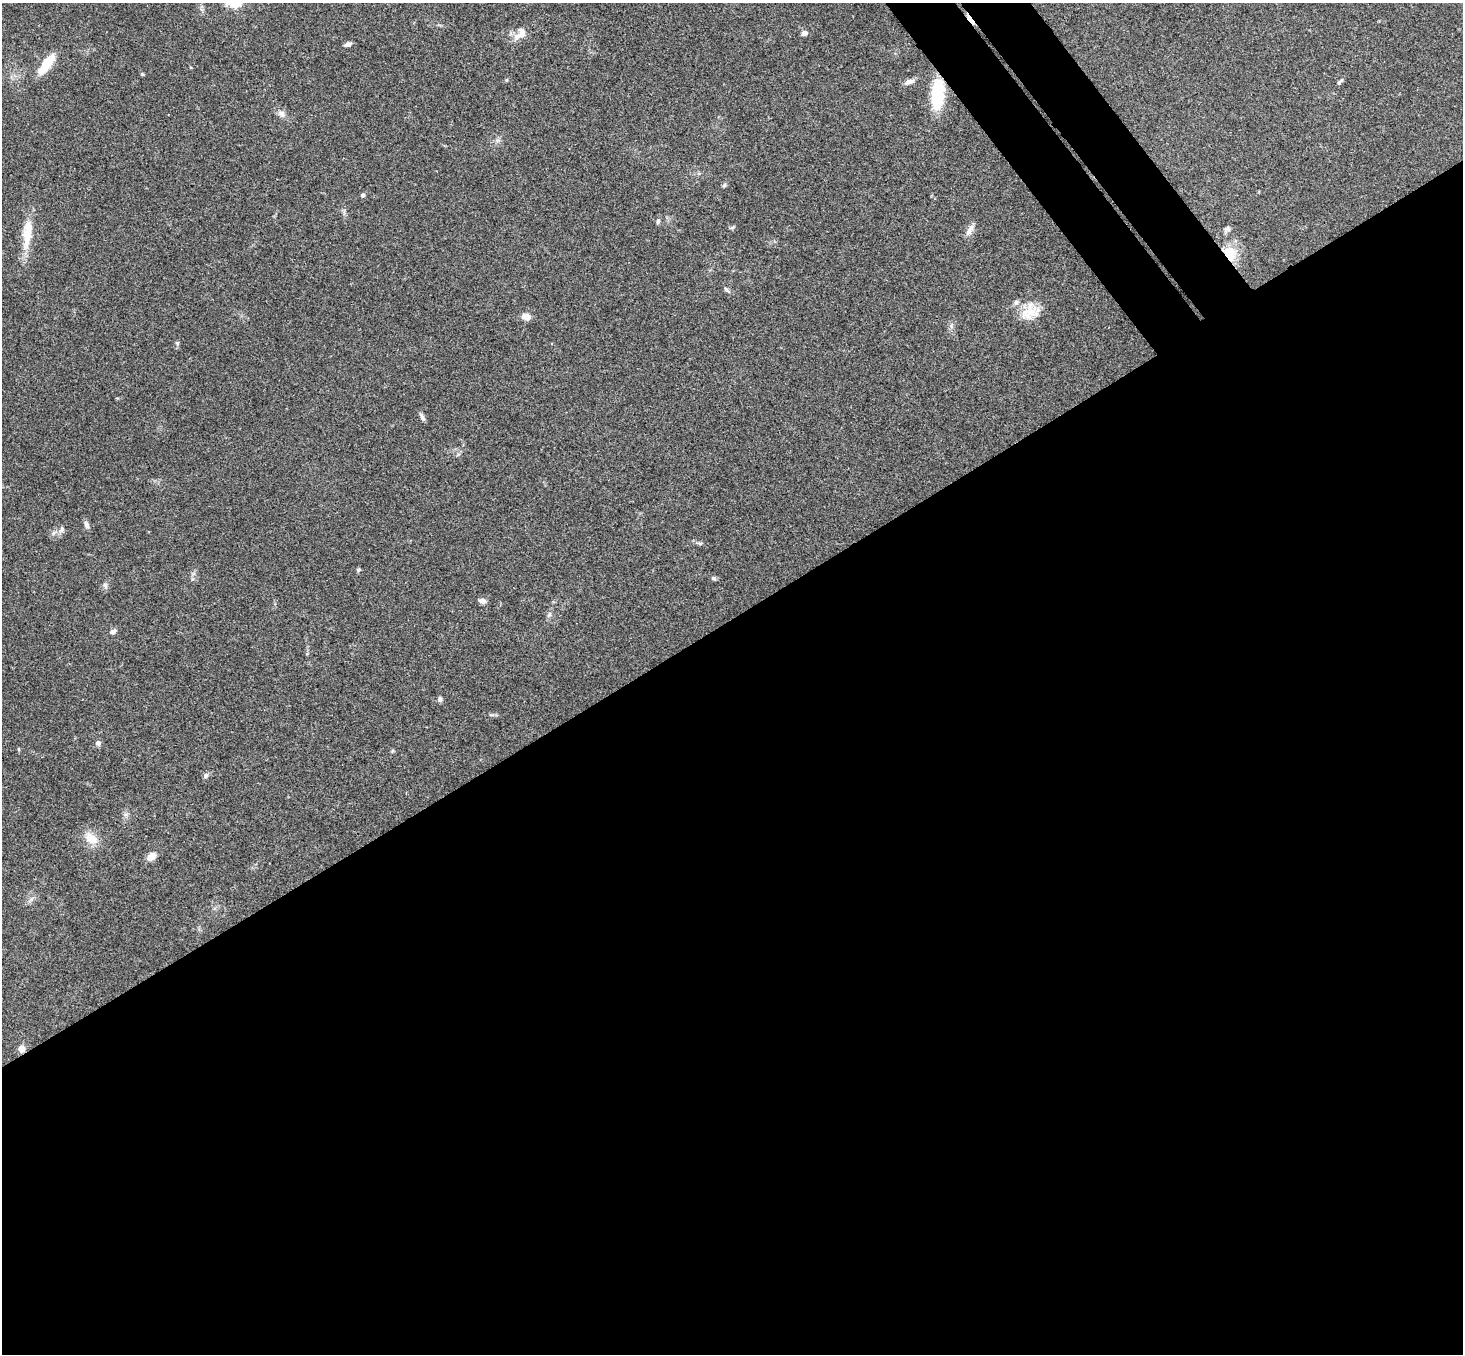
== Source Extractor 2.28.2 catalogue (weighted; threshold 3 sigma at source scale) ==
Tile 15 of 4 x 4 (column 3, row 4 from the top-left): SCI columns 2978-4438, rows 331-1682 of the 5950 x 5930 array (HDU 1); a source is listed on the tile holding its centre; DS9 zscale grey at full resolution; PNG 1465 x 1356 px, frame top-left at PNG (2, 3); no overlay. Shown black and unused: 57% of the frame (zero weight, under 3 of 4 exposures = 6% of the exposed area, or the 3 px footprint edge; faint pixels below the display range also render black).
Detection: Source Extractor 2.28.2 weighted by HDU 2 'WHT'; one run over the whole footprint, this tile lists its part. Background 0.163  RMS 0.0074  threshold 0.0331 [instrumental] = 3 sigma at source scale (4.5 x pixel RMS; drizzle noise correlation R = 1.50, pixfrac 1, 0.05/0.05 arcsec/px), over >= 5 px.
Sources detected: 40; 1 inside a brighter listed object's ellipse — not listed separately; the other 39 listed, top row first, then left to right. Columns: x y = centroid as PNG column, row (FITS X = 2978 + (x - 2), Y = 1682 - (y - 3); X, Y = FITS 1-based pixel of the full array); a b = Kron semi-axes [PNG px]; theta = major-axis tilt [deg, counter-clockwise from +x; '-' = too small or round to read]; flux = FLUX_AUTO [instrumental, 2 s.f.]
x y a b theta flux
970 19 15 3 -51 5.3
804 33 4 4 - 5.6
520 34 21 12 46 8.1
348 44 8 5 17 2.5
46 64 23 8 55 20
142 74 5 4 - 0.9
909 82 13 6 17 3.9
1339 83 7 5 60 1.3
938 94 29 12 86 41
282 114 12 7 -44 3.4
724 185 6 5 - 1.3
363 195 4 4 - 1.9
658 221 7 4 79 1.5
1227 229 7 7 - 2.2
970 230 19 6 58 4.2
27 233 41 11 85 19
1230 254 20 15 -64 18
726 290 9 4 -42 1.5
1029 313 30 16 23 16
526 317 8 7 - 6.9
177 343 6 5 - 1.3
422 418 9 5 -65 2.5
86 525 11 5 -74 2.7
62 529 10 6 62 2.6
700 543 8 4 -9 1.4
359 570 6 5 - 1.1
714 578 8 5 -38 1.4
105 585 8 6 -55 2.1
482 601 9 6 -6 2.8
549 615 9 4 48 1.5
113 632 9 6 29 2.1
440 699 7 6 - 1.7
492 715 9 3 5 1.3
98 743 7 6 - 2.3
19 749 5 3 - 0.68
206 776 7 6 - 1.9
91 838 21 13 -40 10
151 857 8 6 29 8.8
22 1049 8 7 - 4.7
Overlapping masked pixels (flux is a lower limit): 4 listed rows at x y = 970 19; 938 94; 1230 254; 22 1049